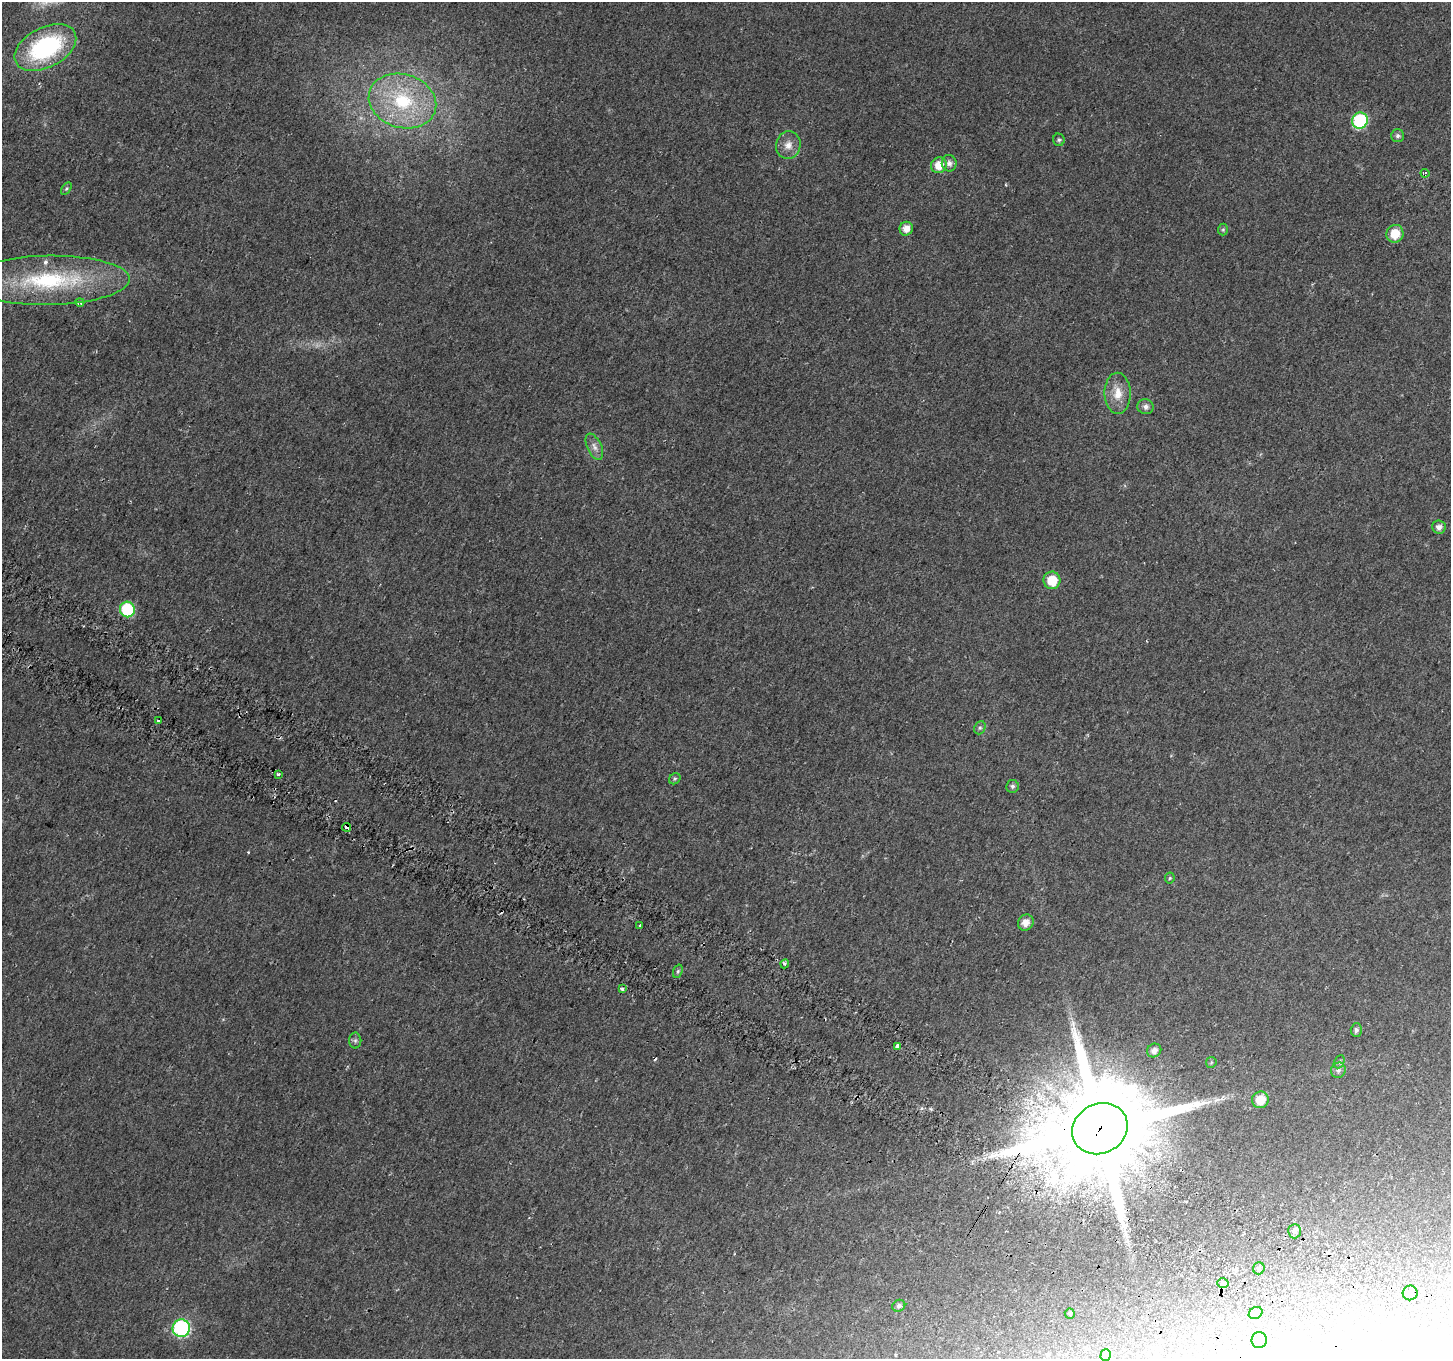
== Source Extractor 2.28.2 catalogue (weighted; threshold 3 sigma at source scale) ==
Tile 6 of 4 x 4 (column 2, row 2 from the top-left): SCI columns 1486-2934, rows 3030-4386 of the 5859 x 5992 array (HDU 1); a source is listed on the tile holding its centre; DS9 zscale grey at full resolution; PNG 1453 x 1361 px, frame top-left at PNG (2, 2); each listed source drawn as its Kron ellipse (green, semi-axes under 4 px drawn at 4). Shown black and unused: <1% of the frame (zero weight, under 2 of 3 exposures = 3% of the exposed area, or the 3 px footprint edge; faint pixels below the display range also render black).
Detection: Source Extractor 2.28.2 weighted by HDU 2 'WHT'; one run over the whole footprint, this tile lists its part. Background 0.0266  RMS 0.0078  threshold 0.0352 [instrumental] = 3 sigma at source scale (4.5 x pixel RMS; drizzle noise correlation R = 1.50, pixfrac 1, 0.0396/0.0396 arcsec/px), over >= 5 px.
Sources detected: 57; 3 cosmic-ray / hot-pixel residue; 1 long thin detection or spike segment (spike, bleed or trail) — neither listed nor drawn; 1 inside a brighter listed object's ellipse — not listed separately; the other 52 listed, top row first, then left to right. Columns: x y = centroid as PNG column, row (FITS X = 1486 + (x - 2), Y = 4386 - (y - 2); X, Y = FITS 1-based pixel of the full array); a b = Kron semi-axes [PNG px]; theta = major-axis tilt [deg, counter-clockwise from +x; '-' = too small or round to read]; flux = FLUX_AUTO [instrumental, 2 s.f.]
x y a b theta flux
45 48 33 20 28 100
402 101 34 26 -16 61
1360 121 8 7 - 91
1398 136 6 6 - 2
1059 140 6 5 - 1.5
788 145 14 12 76 7.6
949 163 8 7 - 3.6
939 165 8 7 - 11
1425 173 4 3 - 2.3
66 189 7 4 58 1.2
906 229 7 6 - 7.3
1223 230 6 5 - 1.2
1395 234 9 8 - 15
48 280 82 24 1 94
80 302 4 4 - 1.4
1118 393 20 13 -89 13
1146 407 8 7 - 3.4
594 447 14 7 -65 4.6
1439 527 7 6 - 4.1
1052 580 9 8 - 17
127 609 8 7 - 59
158 721 3 3 - 4.7
980 728 7 5 68 1.7
279 774 3 3 - 1.4
675 779 6 5 - 1.3
1012 786 6 6 - 2.1
347 827 4 3 - 5.7
1170 878 5 5 - 0.99
1026 923 8 7 - 6.4
640 925 3 2 - 0.81
785 964 4 4 - 1.5
678 971 7 4 71 1.3
622 989 3 3 - 2.3
1356 1030 6 5 - 2.2
355 1040 8 6 89 1.9
897 1046 4 3 - 17
1154 1050 7 6 - 4.2
1211 1062 5 5 - 1.2
1339 1062 7 4 62 1.5
1338 1070 8 7 - 2.4
1260 1100 8 8 - 12
1100 1129 28 24 27 21000
1295 1231 7 6 - 2.7
1259 1268 6 5 - 1.5
1223 1283 6 5 - 26
1410 1293 7 7 - 4.4
899 1306 6 5 - 2.5
1070 1313 5 5 - 1.5
1256 1313 7 5 32 3
181 1328 9 8 - 140
1259 1340 8 7 - 7.5
1106 1355 6 5 - 2
Overlapping masked pixels (flux is a lower limit): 3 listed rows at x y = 347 827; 1100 1129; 1223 1283